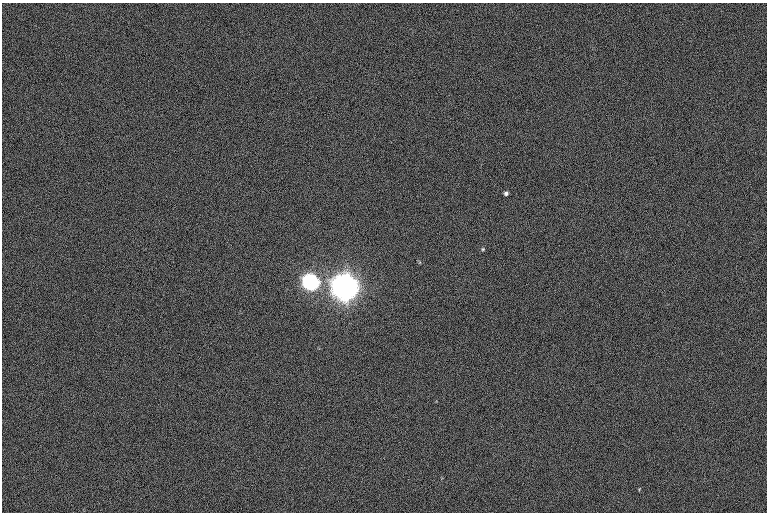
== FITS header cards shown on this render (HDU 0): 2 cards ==
NAXIS1  =                 765  / length of data axis 1
NAXIS2  =                 510  / length of data axis 2

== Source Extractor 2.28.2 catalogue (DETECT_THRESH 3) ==
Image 765 x 510 px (HDU 0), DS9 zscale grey, 1 PNG px = 1 image px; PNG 769 x 514 px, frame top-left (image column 1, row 510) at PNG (2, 3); no overlay
Background 5.98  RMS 12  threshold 37.3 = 3 sigma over >= 5 px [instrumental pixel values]
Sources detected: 4; all 4 listed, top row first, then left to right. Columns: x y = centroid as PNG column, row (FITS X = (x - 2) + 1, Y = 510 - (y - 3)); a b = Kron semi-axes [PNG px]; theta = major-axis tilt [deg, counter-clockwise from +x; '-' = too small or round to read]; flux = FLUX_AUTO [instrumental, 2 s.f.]
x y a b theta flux
506 193 5 4 - 1.8e+03
483 249 4 4 - 9.4e+02
311 282 8 7 - 4.6e+05
346 287 9 9 - 2.4e+06